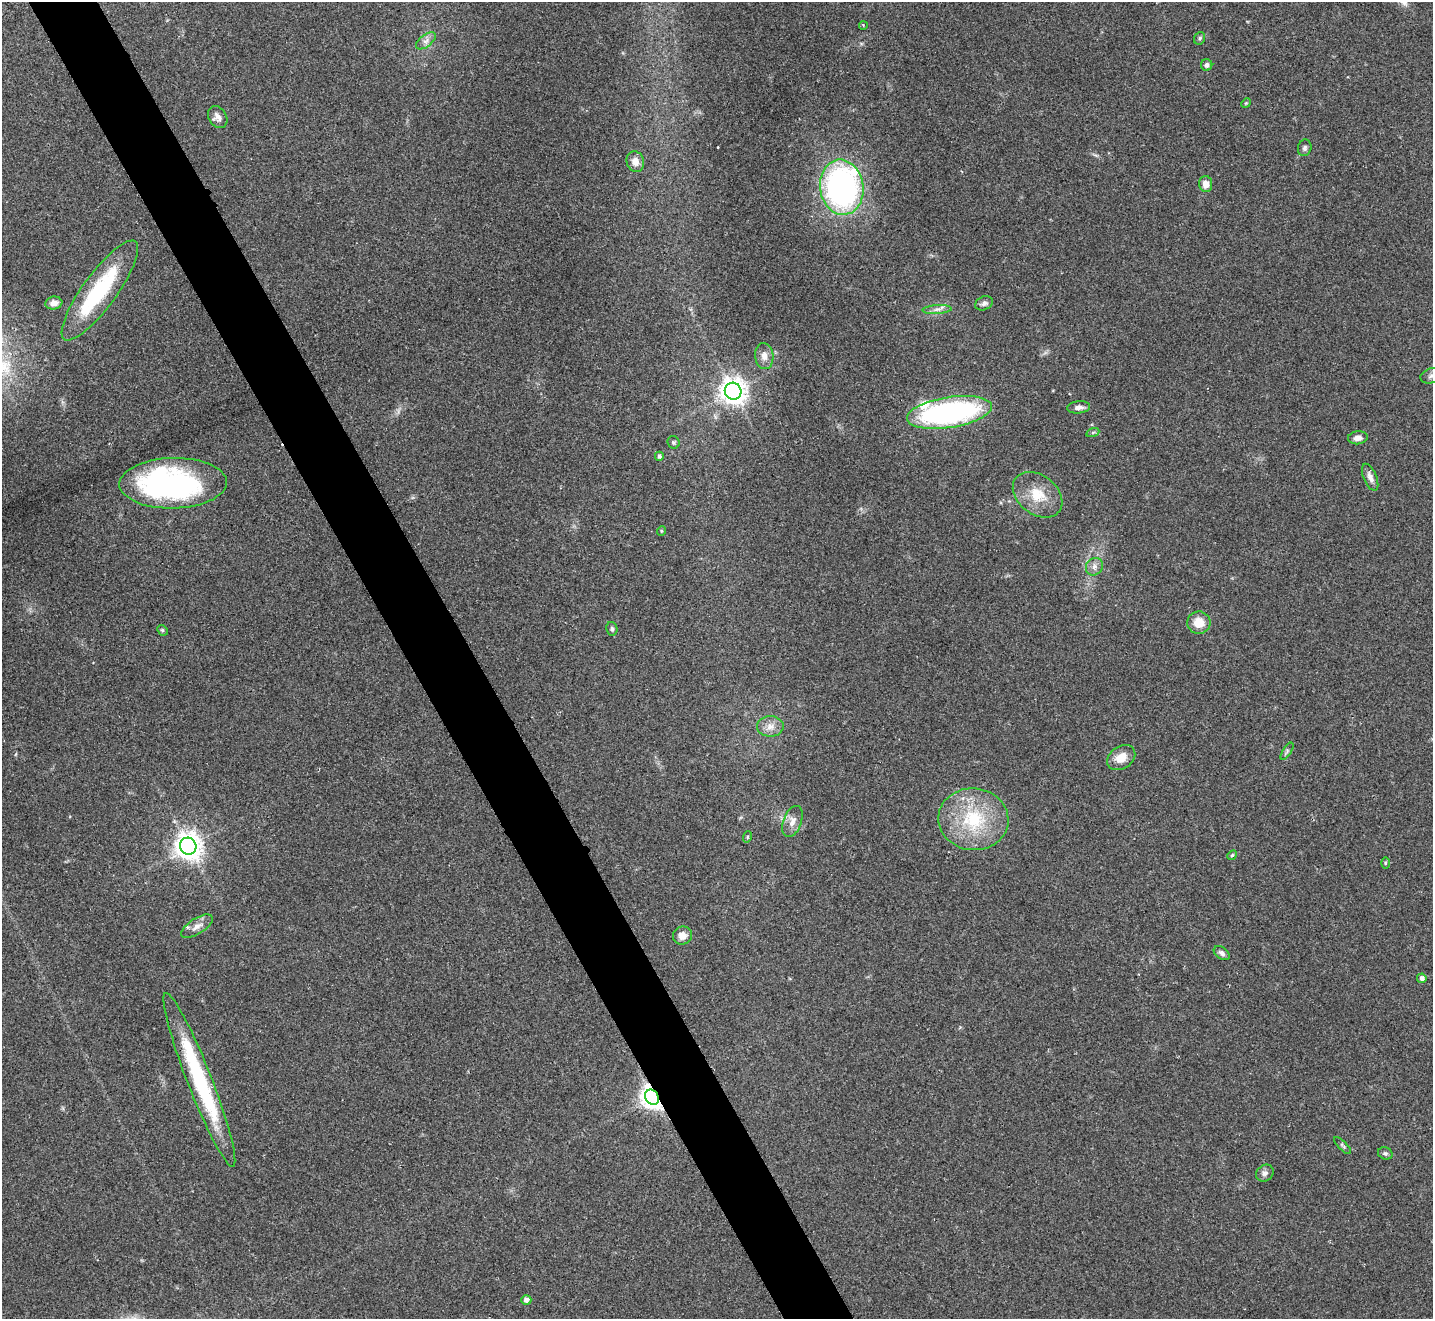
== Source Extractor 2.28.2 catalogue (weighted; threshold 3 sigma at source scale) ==
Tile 11 of 4 x 4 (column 3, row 3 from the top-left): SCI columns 2865-4295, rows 1478-2794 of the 5732 x 5722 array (HDU 1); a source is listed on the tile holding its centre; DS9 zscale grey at full resolution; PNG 1435 x 1321 px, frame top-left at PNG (2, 2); each listed source drawn as its Kron ellipse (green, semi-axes under 4 px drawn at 4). Shown black and unused: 5% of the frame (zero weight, under 2 of 3 exposures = <1% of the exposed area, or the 3 px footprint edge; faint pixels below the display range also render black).
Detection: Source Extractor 2.28.2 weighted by HDU 2 'WHT'; one run over the whole footprint, this tile lists its part. Background 0.0856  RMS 0.0079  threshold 0.0354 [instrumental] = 3 sigma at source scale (4.5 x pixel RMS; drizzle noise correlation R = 1.50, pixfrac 1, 0.05/0.05 arcsec/px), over >= 5 px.
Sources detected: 54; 2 inside a brighter object's white glare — neither listed nor drawn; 2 inside a brighter listed object's ellipse — not listed separately; the other 50 listed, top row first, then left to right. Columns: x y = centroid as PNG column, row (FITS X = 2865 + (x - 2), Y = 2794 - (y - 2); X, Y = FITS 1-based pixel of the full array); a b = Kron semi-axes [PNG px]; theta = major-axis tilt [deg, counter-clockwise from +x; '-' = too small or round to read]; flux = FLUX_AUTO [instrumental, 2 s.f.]
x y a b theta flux
863 25 4 2 - 0.57
1200 38 6 5 - 1.4
426 41 11 6 38 3.5
1207 65 6 5 - 2.4
1246 103 5 4 - 0.88
218 117 12 8 -57 4.5
1305 148 8 6 75 2
635 162 10 8 -76 5.8
1206 184 8 6 -86 6.8
842 187 28 21 -81 220
100 290 60 17 54 68
54 303 8 6 8 4.2
984 303 9 6 26 2.6
937 309 14 4 4 3.5
764 356 13 9 -85 5.4
1432 376 12 7 16 3.9
733 391 8 8 - 770
1079 407 11 6 5 3.7
949 412 43 15 9 180
1093 432 6 4 19 1.2
1358 438 10 6 6 4.5
674 442 6 5 - 1.3
659 456 4 4 - 2
1370 477 14 6 -68 4.4
173 483 54 25 1 170
1038 495 27 19 -38 21
661 531 5 3 - 0.66
1094 567 9 8 - 3.6
1199 623 11 11 - 12
612 629 7 5 -79 1.7
162 630 6 4 -44 1.1
770 726 13 10 1 6.7
1287 751 10 4 57 1.8
1121 758 15 11 34 9.8
973 819 35 31 -6 55
792 821 16 9 70 6.4
747 837 6 3 71 0.79
188 846 8 8 - 870
1232 855 5 4 - 0.98
1385 863 6 4 89 0.92
197 926 18 7 33 5.9
682 936 9 9 - 5.9
1222 953 9 5 -35 2.8
1422 978 5 4 - 2.4
199 1080 93 12 -69 92
652 1097 8 6 -58 600
1343 1146 11 4 -45 1.6
1385 1153 7 6 - 1.7
1265 1173 9 8 - 3.1
526 1300 5 5 - 3.5
Overlapping masked pixels (flux is a lower limit): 1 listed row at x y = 652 1097
Isophote crosses this tile's border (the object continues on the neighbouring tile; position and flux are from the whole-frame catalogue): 1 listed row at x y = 1432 376